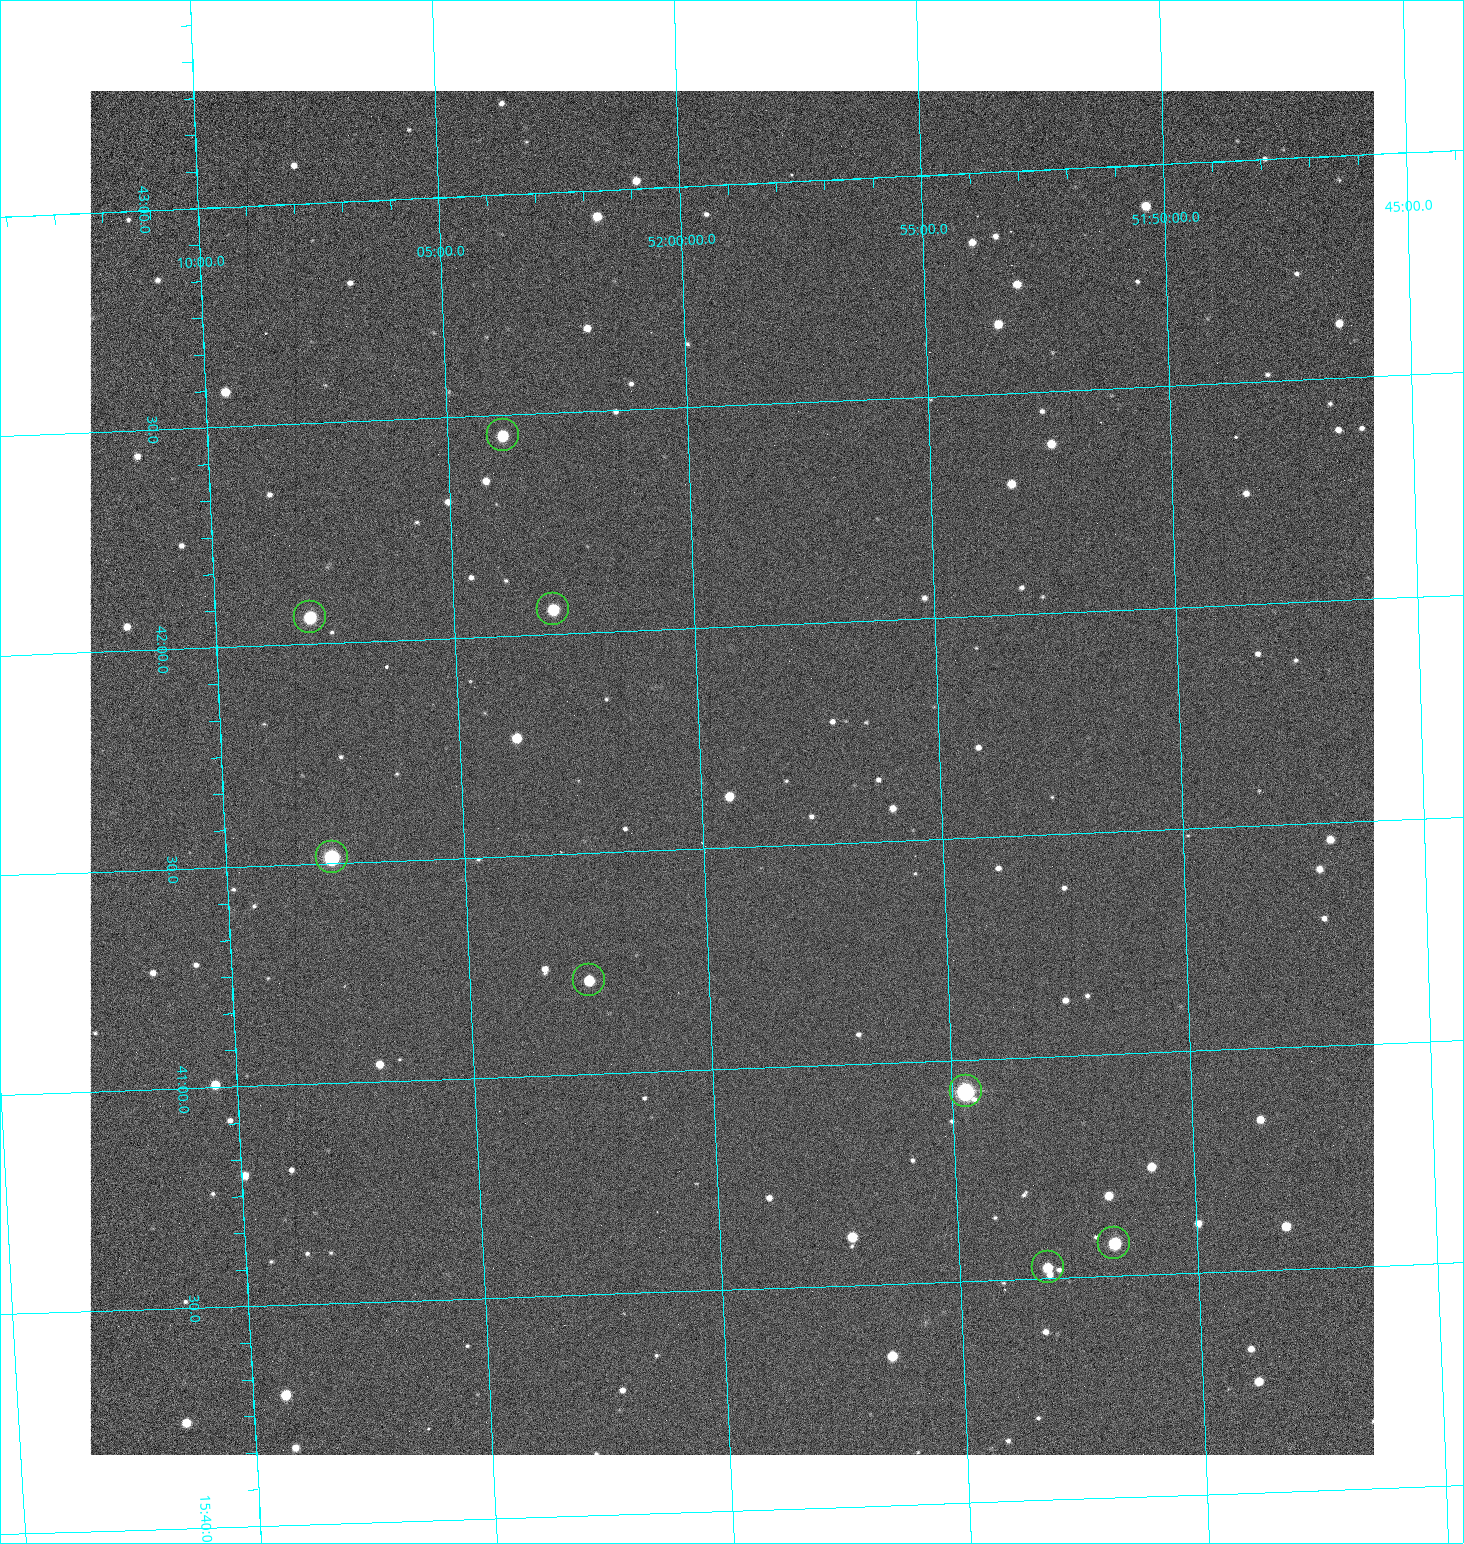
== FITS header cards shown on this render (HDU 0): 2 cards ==
NAXIS1  =                 1284 /fastest changing axis
NAXIS2  =                 1364 /next to fastest changing axis

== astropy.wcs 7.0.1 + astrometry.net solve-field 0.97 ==
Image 1284 x 1364 px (HDU 0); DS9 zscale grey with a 90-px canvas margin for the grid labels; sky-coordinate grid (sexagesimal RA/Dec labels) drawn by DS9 from the SOLVED WCS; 8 Tycho-2 reference stars matched to detected sources circled (green)
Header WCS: RA---TAN/DEC--TAN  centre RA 15:41:40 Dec +51:59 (235.42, +51.99 deg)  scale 1.26 arcsec/px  FOV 26.9' x 28.5'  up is +92 deg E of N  parity flipped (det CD > 0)
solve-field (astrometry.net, Tycho-2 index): VERIFIED the header's WCS against the Tycho-2 star catalogue (8 matches, 0 conflicts) and refined it, rather than solving blind
Solved WCS: RA---TAN-SIP/DEC--TAN-SIP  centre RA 15:41:40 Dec +51:59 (235.42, +51.99 deg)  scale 1.25 arcsec/px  FOV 26.8' x 28.5'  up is +92 deg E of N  parity flipped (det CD > 0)
The solver's refit moves the header's centre by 0.63 arcsec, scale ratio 0.9974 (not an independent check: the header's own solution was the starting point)
Tycho-2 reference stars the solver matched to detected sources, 8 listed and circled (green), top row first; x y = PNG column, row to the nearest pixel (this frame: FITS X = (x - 91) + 1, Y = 1364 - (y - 91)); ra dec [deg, ICRS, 3 dp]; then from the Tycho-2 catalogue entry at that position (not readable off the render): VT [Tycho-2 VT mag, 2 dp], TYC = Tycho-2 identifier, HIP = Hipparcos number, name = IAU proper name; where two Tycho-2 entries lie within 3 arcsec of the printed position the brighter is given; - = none
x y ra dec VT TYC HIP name
504 435 235.614 +52.064 11.61 3489-1132-1 - -
554 609 235.514 +52.049 11.19 3489-1407-1 - -
311 617 235.515 +52.133 11.12 3489-1380-1 - -
333 857 235.378 +52.130 9.31 3489-1322-1 76850 -
590 980 235.303 +52.042 11.52 3489-958-1 - -
967 1091 235.232 +51.912 9.59 3489-824-1 - -
1115 1243 235.143 +51.862 10.97 3489-1016-1 - -
1049 1267 235.131 +51.886 12.29 3489-908-1 - -